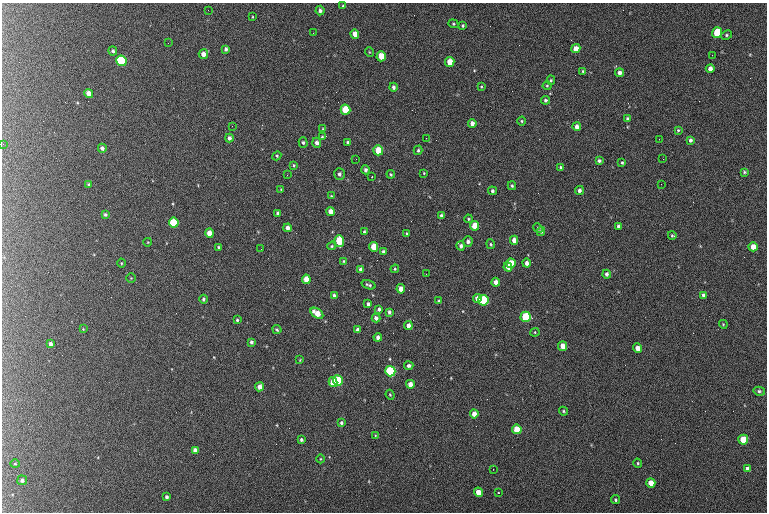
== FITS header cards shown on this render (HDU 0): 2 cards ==
NAXIS1  =                  765 /fastest changing axis
NAXIS2  =                  510 /next to fastest changing axis

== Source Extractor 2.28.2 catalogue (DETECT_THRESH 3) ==
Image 765 x 510 px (HDU 0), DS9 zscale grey, 1 PNG px = 1 image px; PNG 769 x 514 px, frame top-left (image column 1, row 510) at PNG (2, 3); each listed source drawn as its Kron ellipse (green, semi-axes under 4 px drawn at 4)
Background 144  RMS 8.9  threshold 26.6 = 3 sigma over >= 5 px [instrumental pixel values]
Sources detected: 163; all 163 listed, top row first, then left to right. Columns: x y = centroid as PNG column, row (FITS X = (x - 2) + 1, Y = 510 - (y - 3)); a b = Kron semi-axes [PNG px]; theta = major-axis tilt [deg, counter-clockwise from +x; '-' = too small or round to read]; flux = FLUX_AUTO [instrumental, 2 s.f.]
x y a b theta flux
343 6 4 4 - 850
208 10 2 2 - 350
320 11 5 4 - 1700
252 17 3 2 - 440
453 24 5 4 - 730
463 26 3 3 - 760
313 33 2 2 - 410
717 33 5 5 - 19000
355 34 4 4 - 5600
727 35 6 4 28 950
168 43 3 2 - 440
226 49 4 3 - 1400
576 49 5 4 - 5800
113 51 4 4 - 1100
369 52 5 3 - 480
203 54 5 4 - 3600
712 55 2 2 - 370
381 56 5 4 - 10000
121 61 5 5 - 43000
450 62 5 4 - 9200
710 69 4 4 - 2800
583 71 4 4 - 680
620 73 4 4 - 2200
551 80 4 4 - 750
547 86 4 4 - 640
393 87 4 4 - 1600
481 87 4 4 - 590
89 93 4 4 - 4800
545 100 4 4 - 1100
345 110 5 5 - 19000
627 118 4 4 - 920
522 121 4 4 - 690
472 124 4 4 - 3400
232 126 2 2 - 350
577 127 4 4 - 3200
323 129 4 3 - 610
678 130 4 4 - 730
322 137 3 3 - 660
229 138 4 4 - 2000
426 138 2 2 - 450
659 139 2 2 - 540
690 140 4 3 - 1600
303 142 5 4 - 1100
348 142 3 3 - 940
317 143 5 4 - 2100
3 144 3 3 - 350
102 148 4 4 - 1700
378 150 5 5 - 16000
418 150 5 4 - 930
277 156 4 4 - 710
356 159 2 2 - 380
663 159 2 2 - 440
599 161 3 3 - 1300
622 163 3 3 - 720
294 165 4 3 - 660
561 168 4 3 - 1400
366 170 4 4 - 1600
744 172 4 3 - 760
424 173 3 3 - 500
339 174 6 5 - 1600
391 174 4 3 - 620
287 175 3 2 - 820
372 177 3 2 - 560
661 184 2 2 - 260
89 185 4 4 - 790
512 186 4 3 - 900
281 189 3 3 - 420
579 190 4 4 - 1900
492 191 4 4 - 1200
331 196 4 3 - 470
330 211 4 4 - 4500
278 213 4 3 - 1800
105 215 4 4 - 1000
441 216 4 3 - 1500
468 219 4 3 - 760
174 223 5 5 - 26000
475 226 5 4 - 12000
618 226 4 3 - 1500
288 228 4 4 - 2800
538 228 5 3 - 760
541 231 4 3 - 880
364 232 4 3 - 860
209 233 5 4 - 7200
406 233 4 3 - 600
672 235 4 3 - 820
514 240 4 4 - 4100
339 241 6 5 - 23000
468 241 5 5 - 1900
148 242 4 3 - 450
491 244 5 4 - 760
332 246 4 3 - 700
461 246 4 4 - 1700
219 247 3 3 - 670
374 247 5 4 - 12000
753 247 4 4 - 5800
261 249 2 2 - 300
384 252 4 3 - 2000
344 261 3 3 - 570
121 263 4 3 - 510
511 263 5 4 - 11000
527 263 4 4 - 2900
508 267 5 4 - 7000
395 269 4 4 - 690
361 270 4 4 - 2500
426 274 2 2 - 300
607 274 4 4 - 1800
131 278 4 4 - 510
306 279 4 4 - 6900
496 282 4 4 - 3200
369 285 7 3 -17 1200
401 289 4 4 - 4500
703 295 4 3 - 1400
334 296 4 4 - 2200
203 299 4 4 - 1300
477 299 4 4 - 4100
483 300 5 5 - 48000
439 301 4 3 - 820
368 304 4 3 - 1500
379 309 4 3 - 1400
389 312 4 3 - 1400
317 313 7 4 -35 8400
526 317 5 5 - 44000
376 318 4 4 - 2400
237 320 3 3 - 840
723 324 4 3 - 500
408 326 4 4 - 2900
83 329 4 4 - 450
277 330 5 3 - 720
358 330 4 4 - 2400
535 332 4 4 - 640
378 337 4 4 - 2400
251 342 4 3 - 1400
50 344 4 3 - 1800
563 346 5 4 - 6500
637 348 5 4 - 5500
300 360 3 2 - 440
409 366 4 4 - 1500
390 371 5 5 - 77000
338 380 5 5 - 40000
333 382 5 4 - 15000
410 384 4 4 - 4500
260 387 4 4 - 3700
759 391 6 4 -13 1000
390 395 5 4 - 620
563 411 5 3 - 660
474 414 4 4 - 5100
341 423 4 3 - 1100
517 429 5 4 - 18000
375 435 4 2 - 390
301 440 4 3 - 1200
743 440 5 5 - 18000
195 450 4 4 - 2000
320 459 4 3 - 510
638 463 4 4 - 700
15 464 4 4 - 720
747 468 4 4 - 2100
493 469 2 2 - 1300
22 480 5 5 - 1900
651 483 5 4 - 6600
478 492 5 4 - 9500
498 492 3 2 - 740
167 497 3 3 - 1300
615 500 4 4 - 940
At the frame edge (FLAGS 8, measured only in part): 1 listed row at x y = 3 144

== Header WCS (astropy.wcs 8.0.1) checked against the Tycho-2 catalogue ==
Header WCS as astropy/WCSLIB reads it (CRVAL/CRPIX/CD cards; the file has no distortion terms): RA---TAN/DEC--TAN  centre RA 01:46:25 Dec +61:13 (26.61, +61.21 deg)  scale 1.49 arcsec/px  FOV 19.0' x 12.6'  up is +179 deg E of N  parity flipped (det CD > 0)
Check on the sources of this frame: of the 60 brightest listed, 46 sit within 2.2 arcsec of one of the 61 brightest Tycho-2 stars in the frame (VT <= 12.89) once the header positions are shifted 0.13 arcsec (0.01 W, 0.13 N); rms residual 0.76 arcsec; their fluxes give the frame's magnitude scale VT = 20.78 - 2.5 log10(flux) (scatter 0.12 mag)
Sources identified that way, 48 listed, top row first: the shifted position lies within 2.2 arcsec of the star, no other Tycho-2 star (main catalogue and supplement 1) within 4.4 arcsec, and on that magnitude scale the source's flux lands within +1.5 / -3 mag of the star's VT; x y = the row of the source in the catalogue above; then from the Tycho-2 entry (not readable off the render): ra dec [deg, ICRS J2000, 3 dp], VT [Tycho-2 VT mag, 2 dp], TYC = Tycho-2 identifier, HIP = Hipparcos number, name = IAU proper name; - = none
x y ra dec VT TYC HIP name
717 33 26.325 +61.116 10.09 4032-1619-1 - -
355 34 26.635 +61.119 11.41 4032-2650-1 - -
226 49 26.744 +61.127 12.89 4032-2113-1 - -
576 49 26.445 +61.124 11.30 4032-1689-1 - -
203 54 26.764 +61.129 11.85 4032-1709-1 - -
381 56 26.612 +61.128 10.62 4032-1751-1 - -
121 61 26.834 +61.132 9.18 4032-3020-1 8325 -
450 62 26.553 +61.130 10.93 4032-1661-1 - -
89 93 26.862 +61.146 11.44 4032-2778-1 - -
345 110 26.642 +61.151 10.08 4032-2415-1 - -
472 124 26.533 +61.155 12.62 4032-2478-1 - -
577 127 26.444 +61.156 12.68 4032-3047-1 - -
378 150 26.613 +61.167 10.35 4032-2171-1 - -
330 211 26.653 +61.193 11.74 4032-2359-1 - -
174 223 26.787 +61.198 9.65 4032-1477-1 8305 -
475 226 26.529 +61.198 10.56 4032-2137-1 - -
288 228 26.689 +61.200 12.59 4032-2479-1 - -
209 233 26.756 +61.203 11.03 4032-2516-1 - -
514 240 26.495 +61.203 11.81 4032-1213-1 - -
339 241 26.645 +61.205 10.21 4032-1089-1 - -
374 247 26.615 +61.207 10.76 4032-1965-1 - -
753 247 26.290 +61.204 11.64 4032-2043-1 - -
511 263 26.497 +61.213 10.59 4032-1893-1 - -
527 263 26.484 +61.213 11.55 4032-2367-1 - -
508 267 26.500 +61.214 10.98 4032-1893-2 - -
607 274 26.415 +61.216 12.28 4032-1659-1 - -
306 279 26.673 +61.221 10.99 4032-1437-1 - -
401 289 26.591 +61.224 11.47 4032-2812-1 - -
334 296 26.648 +61.228 11.81 4032-1819-1 - -
477 299 26.526 +61.228 11.20 4032-3101-1 8239 -
483 300 26.520 +61.228 9.04 4032-2269-1 8239 -
317 313 26.663 +61.235 11.10 4032-2259-1 - -
526 317 26.484 +61.235 9.05 4032-1601-1 - -
378 337 26.610 +61.244 10.95 4032-1633-1 - -
563 346 26.452 +61.247 11.23 4032-2581-1 - -
637 348 26.387 +61.247 11.87 4032-2955-1 - -
390 371 26.599 +61.258 8.60 4032-2615-1 8260 -
338 380 26.644 +61.262 9.35 4032-3013-1 - -
333 382 26.648 +61.263 10.38 4032-3099-1 - -
410 384 26.582 +61.264 11.79 4032-1531-1 - -
260 387 26.711 +61.266 11.79 4032-2907-1 - -
474 414 26.526 +61.275 11.34 4032-1925-1 - -
517 429 26.489 +61.281 10.27 4032-2021-1 - -
743 440 26.295 +61.283 10.27 4032-2518-1 - -
747 468 26.291 +61.295 12.54 4032-1881-1 - -
22 480 26.914 +61.306 12.51 4032-2601-1 - -
651 483 26.373 +61.302 11.38 4032-989-1 - -
478 492 26.521 +61.308 10.86 4032-2811-1 - -